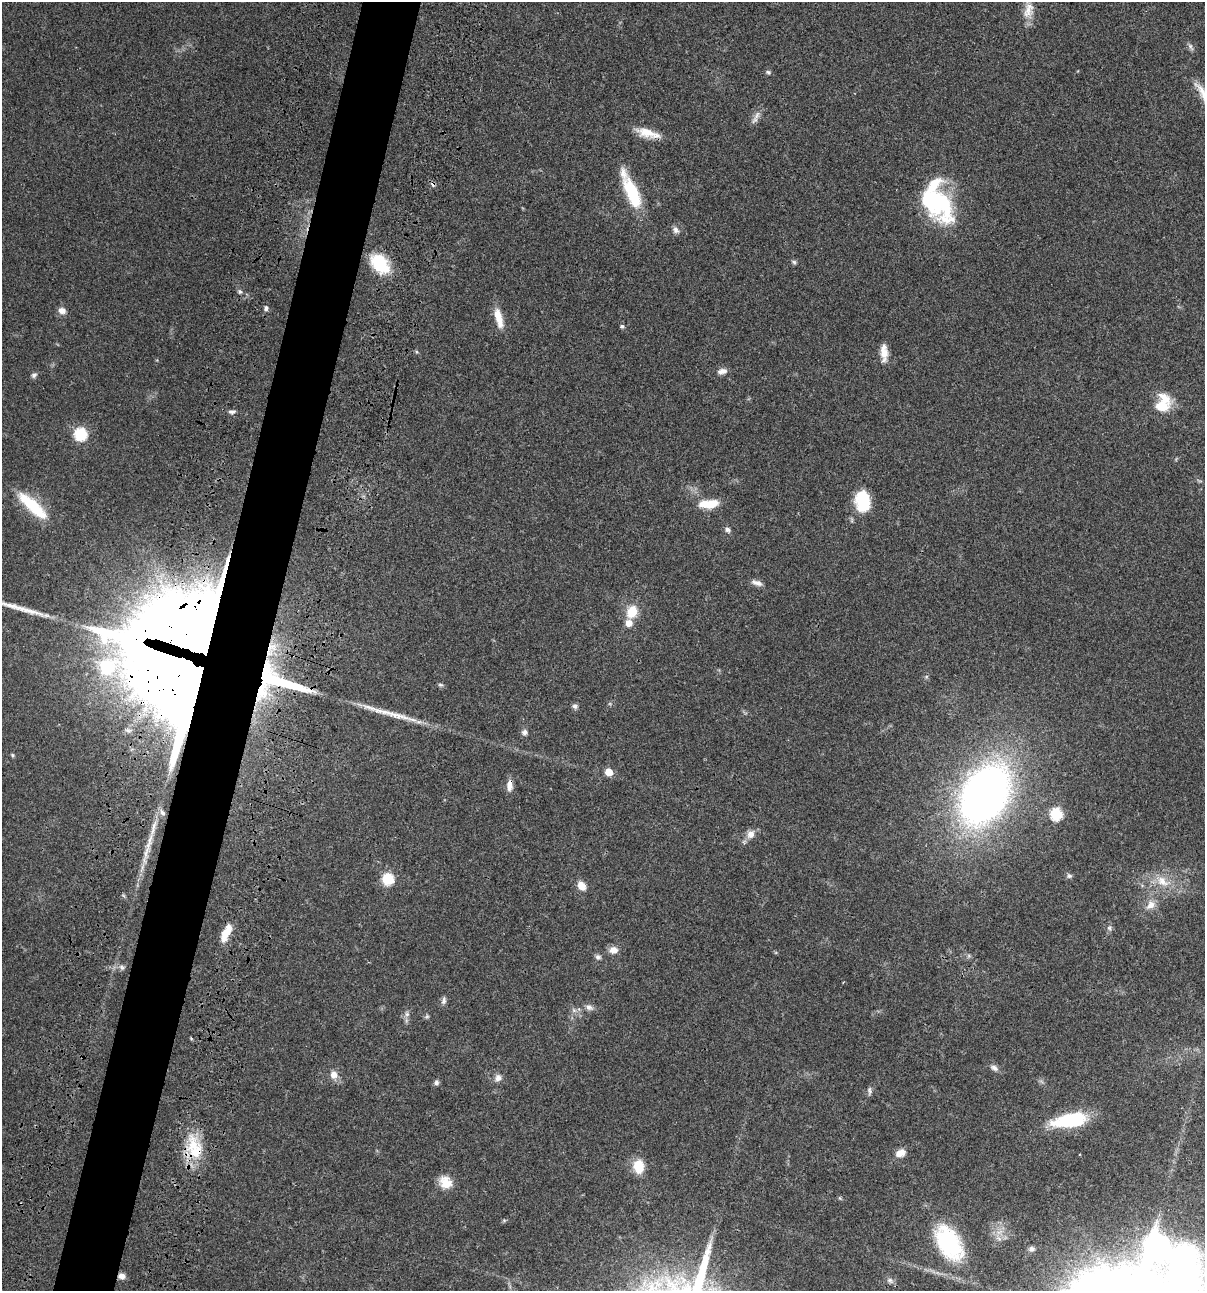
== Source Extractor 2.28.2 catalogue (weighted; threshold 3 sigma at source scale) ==
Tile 7 of 4 x 4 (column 3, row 2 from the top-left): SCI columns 2640-3842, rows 2696-3984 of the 5404 x 5390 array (HDU 1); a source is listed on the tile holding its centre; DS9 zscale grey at full resolution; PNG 1207 x 1293 px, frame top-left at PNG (2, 2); no overlay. Shown black and unused: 5% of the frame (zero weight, under 3 of 4 exposures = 9% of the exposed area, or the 3 px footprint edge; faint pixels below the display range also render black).
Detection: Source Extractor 2.28.2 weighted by HDU 2 'WHT'; one run over the whole footprint, this tile lists its part. Background 0.0472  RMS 0.0054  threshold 0.0242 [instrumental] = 3 sigma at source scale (4.5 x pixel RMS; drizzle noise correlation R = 1.50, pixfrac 1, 0.05/0.05 arcsec/px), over >= 5 px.
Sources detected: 90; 2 too faint to see at this stretch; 2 inside a brighter object's white glare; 1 cosmic-ray / hot-pixel residue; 2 long thin detections or spike segments (spike, bleed or trail) — not listed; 6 inside a brighter listed object's ellipse — not listed separately; the other 77 listed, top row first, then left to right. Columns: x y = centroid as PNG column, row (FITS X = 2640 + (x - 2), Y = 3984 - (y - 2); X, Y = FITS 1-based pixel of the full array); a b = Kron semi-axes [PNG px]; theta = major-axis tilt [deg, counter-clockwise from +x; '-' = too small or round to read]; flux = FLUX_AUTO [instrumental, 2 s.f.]
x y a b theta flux
1028 11 26 13 85 8.2
1190 47 11 5 -61 1.6
768 72 7 5 -27 1.1
757 115 13 7 64 3
647 133 29 10 -15 9.4
632 193 39 14 -67 26
942 202 51 28 -79 51
676 230 11 8 -43 2.3
794 262 7 6 - 1
379 264 26 16 -48 22
240 292 6 5 - 1.1
266 308 7 5 -87 1.3
62 311 9 7 -23 3.4
499 318 26 8 -75 8.4
622 326 5 4 - 1.1
417 352 6 3 -70 0.6
884 353 21 8 -87 5.9
722 371 12 7 11 2.9
34 375 8 6 37 1.5
1162 406 22 16 5 11
232 412 9 6 0 1.6
80 434 7 6 - 64
1199 481 9 3 -13 0.75
863 501 24 17 -83 18
709 504 22 9 4 12
33 506 43 12 -42 24
727 529 9 7 -45 1.7
757 583 16 7 -18 2.8
632 612 14 12 68 11
197 640 77 58 15 2800
926 677 6 4 72 0.78
278 681 44 9 -18 59
440 685 7 5 -3 0.92
260 690 14 5 72 4.9
575 706 7 6 - 1.7
524 732 8 7 - 1.9
12 755 6 4 -25 0.73
609 772 6 5 - 8
509 785 15 7 87 3.9
985 795 47 32 59 380
162 813 12 7 -56 2.8
1056 814 7 6 - 47
751 834 12 10 74 4.1
150 841 39 9 76 11
1069 876 8 6 -17 1.3
387 879 6 6 - 44
1163 881 26 13 -29 11
581 886 11 8 -57 5.3
1151 905 14 10 45 5.1
1109 928 9 7 -85 1.5
225 934 19 9 79 7.7
613 950 11 8 -1 4.1
969 956 6 5 - 0.97
598 957 7 7 - 1.6
122 967 9 7 -35 1.7
444 1000 12 6 77 1.7
589 1007 12 8 -19 2.5
574 1010 7 6 - 1.6
407 1014 9 7 81 2.2
427 1017 7 6 - 0.91
994 1068 12 7 -37 2.4
334 1075 11 9 -73 4.4
498 1078 11 9 50 3
436 1082 7 6 - 1.4
869 1091 11 5 -84 1.3
1070 1120 37 13 10 36
193 1145 30 23 88 22
900 1153 13 9 21 4.6
639 1166 11 8 -83 16
445 1182 17 14 -47 8.1
840 1198 6 4 -71 0.67
504 1220 5 5 - 0.73
998 1238 13 6 -54 3.3
949 1243 48 26 -60 52
1031 1249 8 7 - 2
121 1276 8 7 - 2.8
890 1280 10 7 -25 1.9
Overlapping masked pixels (flux is a lower limit): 7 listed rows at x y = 197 640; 278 681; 260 690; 509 785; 150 841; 193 1145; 121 1276